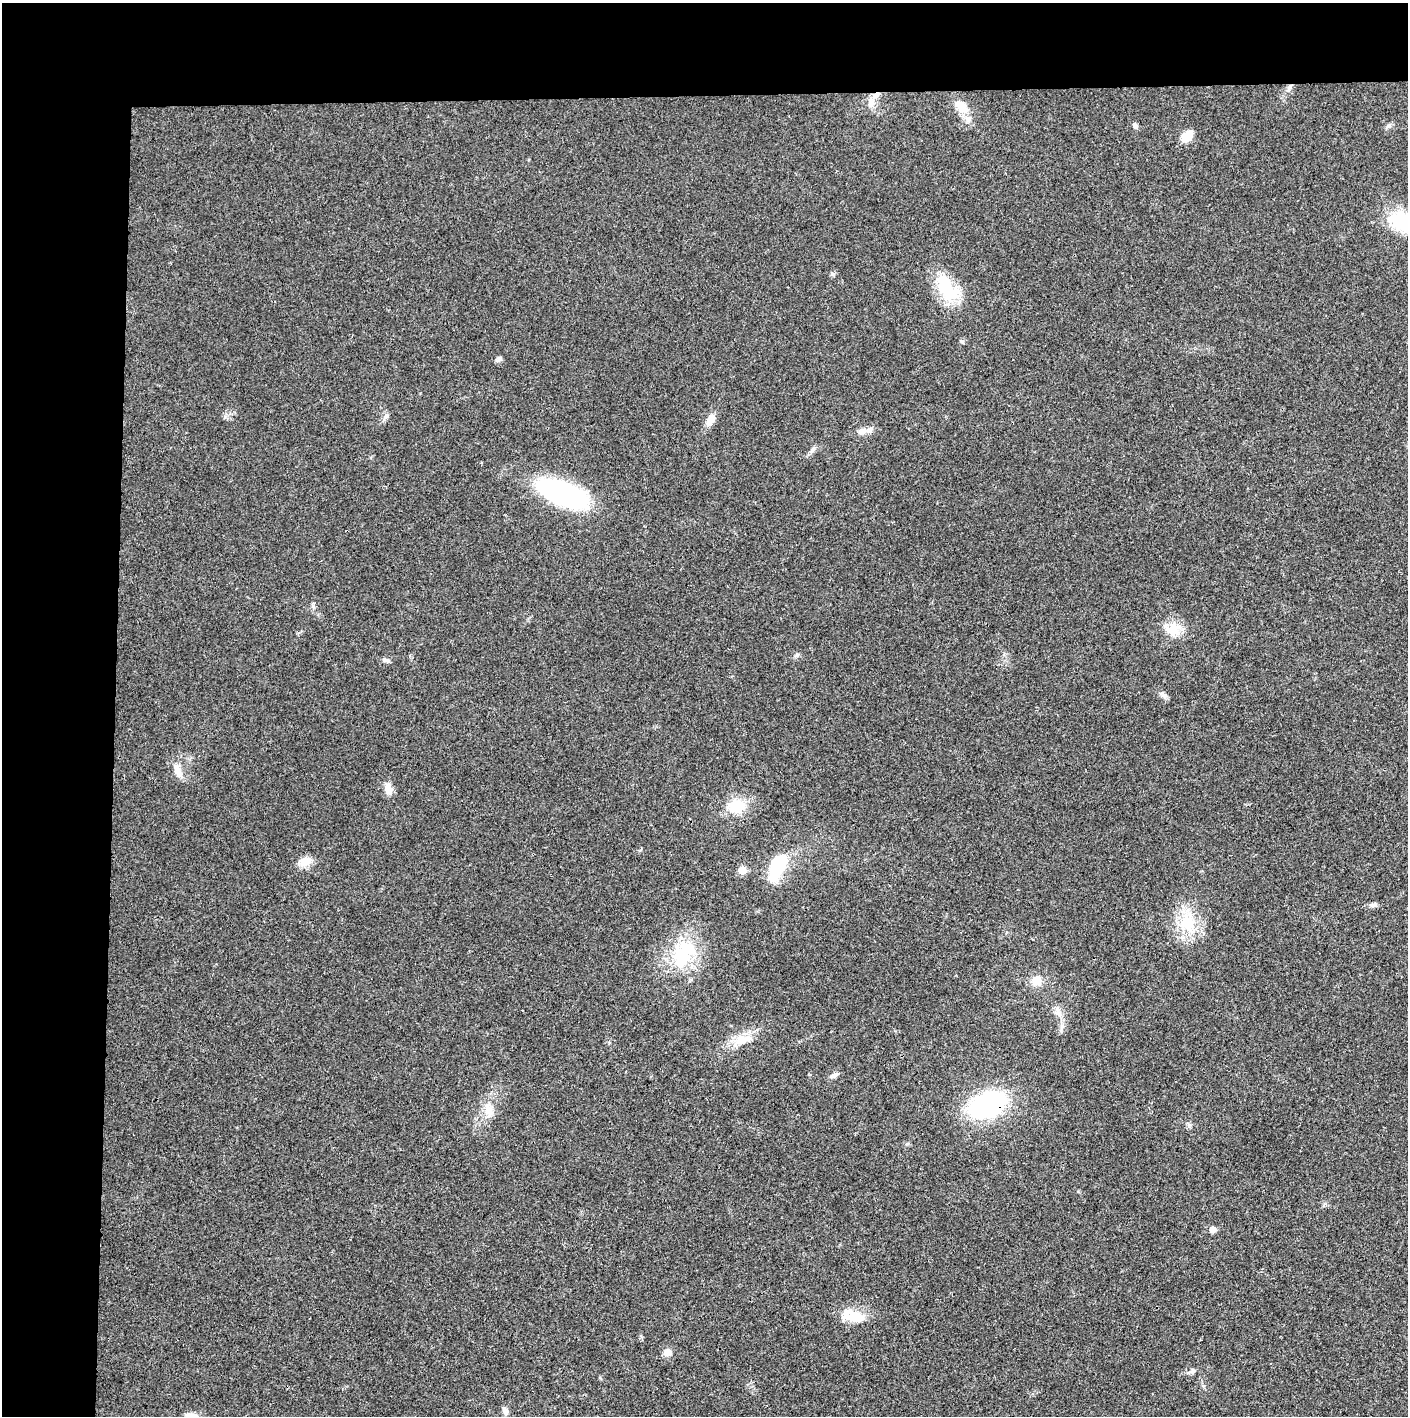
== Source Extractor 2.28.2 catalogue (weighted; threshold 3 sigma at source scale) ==
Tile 1 of 3 x 3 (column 1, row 1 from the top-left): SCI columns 4-1409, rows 2830-4243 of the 4221 x 4243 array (HDU 1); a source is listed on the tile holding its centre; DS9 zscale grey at full resolution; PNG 1410 x 1418 px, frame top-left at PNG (2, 3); no overlay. Shown black and unused: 14% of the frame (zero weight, under 3 of 4 exposures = <1% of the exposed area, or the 3 px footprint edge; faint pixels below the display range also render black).
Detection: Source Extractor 2.28.2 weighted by HDU 2 'WHT'; one run over the whole footprint, this tile lists its part. Background 0.0194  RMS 0.0041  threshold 0.0185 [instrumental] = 3 sigma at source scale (4.5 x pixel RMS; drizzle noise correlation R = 1.50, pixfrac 1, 0.05/0.05 arcsec/px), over >= 5 px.
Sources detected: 40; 2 inside a brighter listed object's ellipse — not listed separately; the other 38 listed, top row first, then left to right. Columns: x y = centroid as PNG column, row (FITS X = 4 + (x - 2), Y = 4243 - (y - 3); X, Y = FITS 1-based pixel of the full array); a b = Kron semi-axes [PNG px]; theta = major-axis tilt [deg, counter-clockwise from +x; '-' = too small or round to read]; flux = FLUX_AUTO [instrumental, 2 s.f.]
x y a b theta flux
1289 87 8 4 38 1.1
871 103 14 9 -90 3
962 107 20 13 -54 6.3
1135 125 8 6 -61 1.2
1389 125 7 4 19 0.8
1187 136 17 11 40 4.4
1403 222 31 19 -25 20
947 288 41 20 -52 19
962 342 6 4 -31 0.61
499 358 7 7 - 1
710 420 15 9 64 3.6
864 431 22 7 6 3.1
813 450 11 5 51 1.3
562 493 58 23 -23 58
1172 629 22 16 -2 7.9
386 660 10 5 -19 1
1164 695 12 5 -32 1.4
177 768 16 9 77 3.7
388 789 15 9 -81 3.2
737 806 19 16 8 12
305 861 15 11 17 4.6
778 867 30 16 65 18
742 870 5 5 - 8.4
1373 905 12 6 7 1.3
1187 922 26 21 -78 15
682 954 41 26 81 25
1036 981 12 12 - 4.6
1059 1013 10 8 -52 2.4
741 1040 25 14 23 7.6
834 1075 11 6 27 1.6
987 1105 31 19 22 74
488 1110 17 10 -74 4.8
1213 1229 6 5 - 3.1
853 1316 30 15 -12 9.5
667 1352 8 7 - 3.1
1193 1371 10 4 21 1.1
505 1411 10 7 -56 1.6
192 1416 16 9 -11 3.7
Overlapping masked pixels (flux is a lower limit): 1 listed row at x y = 987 1105
Isophote crosses this tile's border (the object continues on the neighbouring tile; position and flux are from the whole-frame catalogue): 2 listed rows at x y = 1403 222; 192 1416
Unlisted compact peaks at least as high as the median listed source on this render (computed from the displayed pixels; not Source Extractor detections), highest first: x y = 225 417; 832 274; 386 416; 797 655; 313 606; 600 1378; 1189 1125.